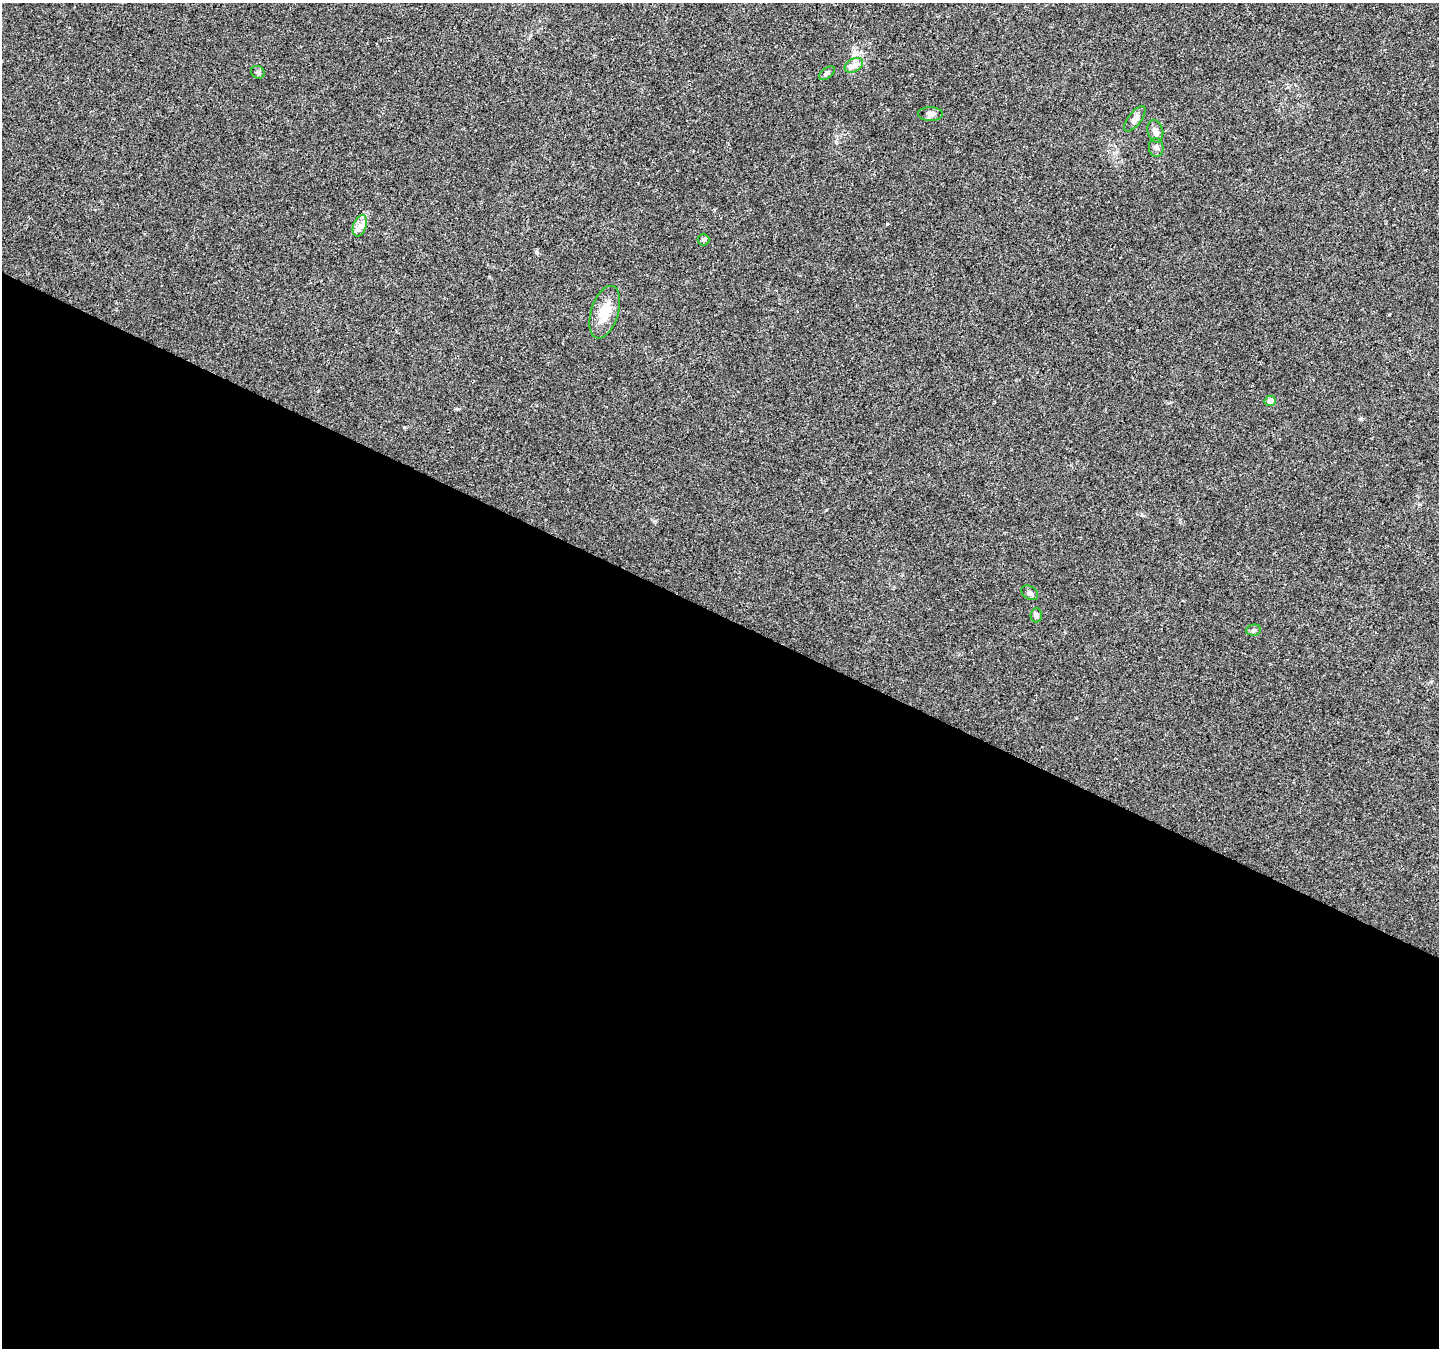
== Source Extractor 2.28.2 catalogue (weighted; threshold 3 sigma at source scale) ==
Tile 14 of 4 x 4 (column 2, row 4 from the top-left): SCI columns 1445-2881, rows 268-1613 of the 5754 x 5853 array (HDU 1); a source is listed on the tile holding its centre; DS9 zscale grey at full resolution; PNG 1441 x 1350 px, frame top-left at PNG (2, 3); each listed source drawn as its Kron ellipse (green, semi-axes under 4 px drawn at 4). Shown black and unused: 54% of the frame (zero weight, under 3 of 4 exposures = <1% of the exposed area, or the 3 px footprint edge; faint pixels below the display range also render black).
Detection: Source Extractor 2.28.2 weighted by HDU 2 'WHT'; one run over the whole footprint, this tile lists its part. Background 0.0217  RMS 0.0038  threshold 0.0172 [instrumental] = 3 sigma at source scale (4.5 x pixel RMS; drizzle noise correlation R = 1.50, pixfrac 1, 0.0396/0.0396 arcsec/px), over >= 5 px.
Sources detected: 14; all 14 listed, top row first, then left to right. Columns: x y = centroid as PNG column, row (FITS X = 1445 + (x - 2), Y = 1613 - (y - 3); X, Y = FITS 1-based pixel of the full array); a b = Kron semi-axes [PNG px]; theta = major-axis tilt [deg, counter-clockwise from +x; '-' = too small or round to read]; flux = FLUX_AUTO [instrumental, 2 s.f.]
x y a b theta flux
854 65 10 6 29 1.9
258 72 7 6 - 0.82
827 73 9 5 37 0.9
930 114 12 7 0 1.7
1135 119 15 6 52 1.9
1155 131 11 7 -76 1.9
1156 148 9 7 -83 1.2
360 226 11 6 71 2.2
703 240 6 6 - 0.75
605 312 27 13 73 8.9
1270 401 5 5 - 2.8
1030 593 9 6 -34 1.2
1036 615 7 6 - 0.93
1254 630 7 5 3 0.88
Unlisted compact peaks at least as high as the median listed source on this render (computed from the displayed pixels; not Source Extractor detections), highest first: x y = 887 224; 536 252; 404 427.